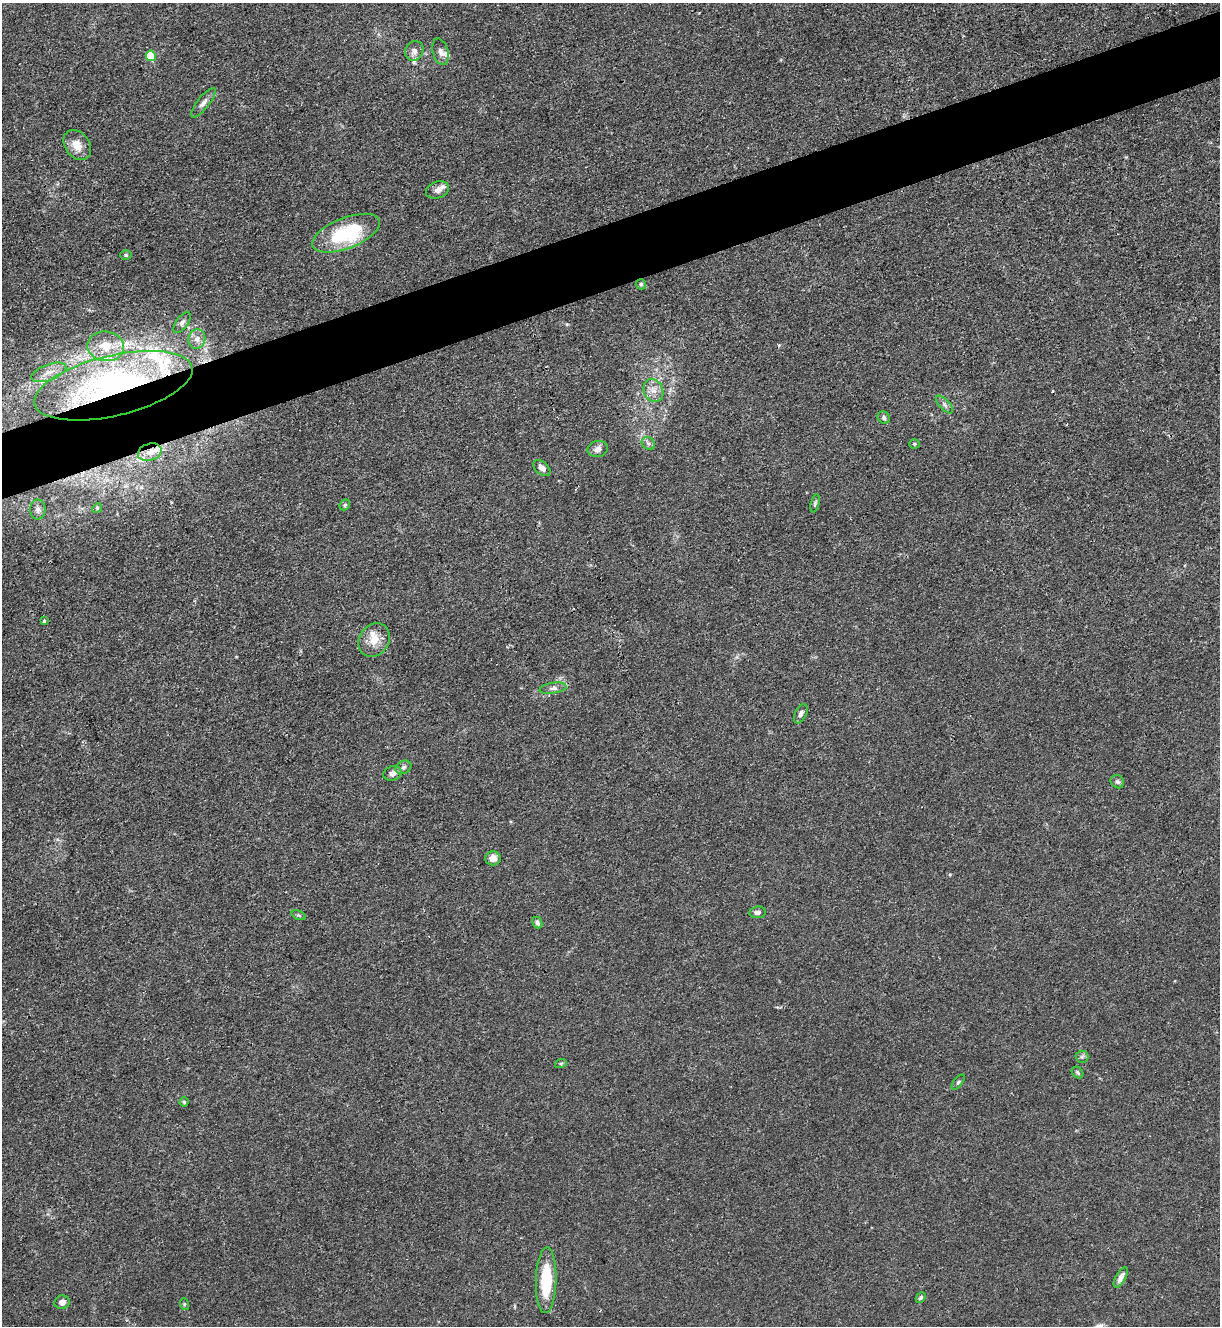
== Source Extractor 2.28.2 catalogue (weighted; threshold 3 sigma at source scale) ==
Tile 10 of 4 x 4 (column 2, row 3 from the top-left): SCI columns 1364-2581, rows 1329-2652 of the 5287 x 5305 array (HDU 1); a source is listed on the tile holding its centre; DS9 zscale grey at full resolution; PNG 1222 x 1328 px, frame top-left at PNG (2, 3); each listed source drawn as its Kron ellipse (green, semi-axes under 4 px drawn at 4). Shown black and unused: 5% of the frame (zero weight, under 3 of 4 exposures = <1% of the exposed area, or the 3 px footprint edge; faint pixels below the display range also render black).
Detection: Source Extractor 2.28.2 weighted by HDU 2 'WHT'; one run over the whole footprint, this tile lists its part. Background 0.0313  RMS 0.0027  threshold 0.0121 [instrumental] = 3 sigma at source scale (4.5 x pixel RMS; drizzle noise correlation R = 1.50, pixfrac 1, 0.05/0.05 arcsec/px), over >= 5 px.
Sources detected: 56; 1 cosmic-ray / hot-pixel residue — neither listed nor drawn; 8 inside a brighter listed object's ellipse — not listed separately; the other 47 listed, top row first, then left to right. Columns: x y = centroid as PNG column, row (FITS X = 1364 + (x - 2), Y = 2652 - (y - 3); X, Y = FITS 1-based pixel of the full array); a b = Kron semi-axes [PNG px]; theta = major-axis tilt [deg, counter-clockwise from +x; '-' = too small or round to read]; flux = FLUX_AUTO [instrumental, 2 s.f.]
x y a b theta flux
414 51 10 9 - 1.4
440 52 13 7 -75 1.3
151 56 5 5 - 13
203 103 18 6 51 1.4
77 145 16 12 -53 3.3
437 190 12 8 21 1.8
346 233 36 15 21 21
126 255 5 5 - 0.41
641 284 5 5 - 0.51
182 323 12 6 54 0.94
197 339 10 8 77 1.6
106 346 18 15 -8 5.7
49 372 18 8 20 2.8
113 386 81 30 13 82
653 390 12 9 -66 2.2
945 404 11 5 -46 0.84
884 418 6 5 - 0.61
648 443 7 6 - 0.74
914 444 5 4 - 0.34
598 449 10 8 13 1.4
150 452 12 8 18 2.3
542 468 10 6 -42 1.4
815 503 9 4 77 0.47
345 505 6 4 47 0.44
97 508 5 4 - 0.32
38 509 10 7 90 1.2
44 621 3 3 - 1.1
374 640 17 14 55 4
553 688 13 5 8 1.1
801 714 10 5 64 0.87
403 767 8 6 27 0.78
393 773 9 7 17 1.4
1117 782 7 6 - 0.64
493 858 7 7 - 2.1
758 912 8 5 7 1
299 915 7 4 -20 0.44
537 922 6 5 - 0.92
1082 1057 6 6 - 0.54
561 1063 6 4 19 0.32
1078 1072 6 5 - 0.46
958 1082 9 4 52 0.45
184 1102 4 4 - 0.38
1121 1278 11 5 60 1.7
546 1280 33 10 88 13
921 1297 5 4 - 0.46
62 1302 8 7 - 1.3
184 1304 6 4 -73 0.34
Overlapping masked pixels (flux is a lower limit): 2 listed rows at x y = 113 386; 150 452